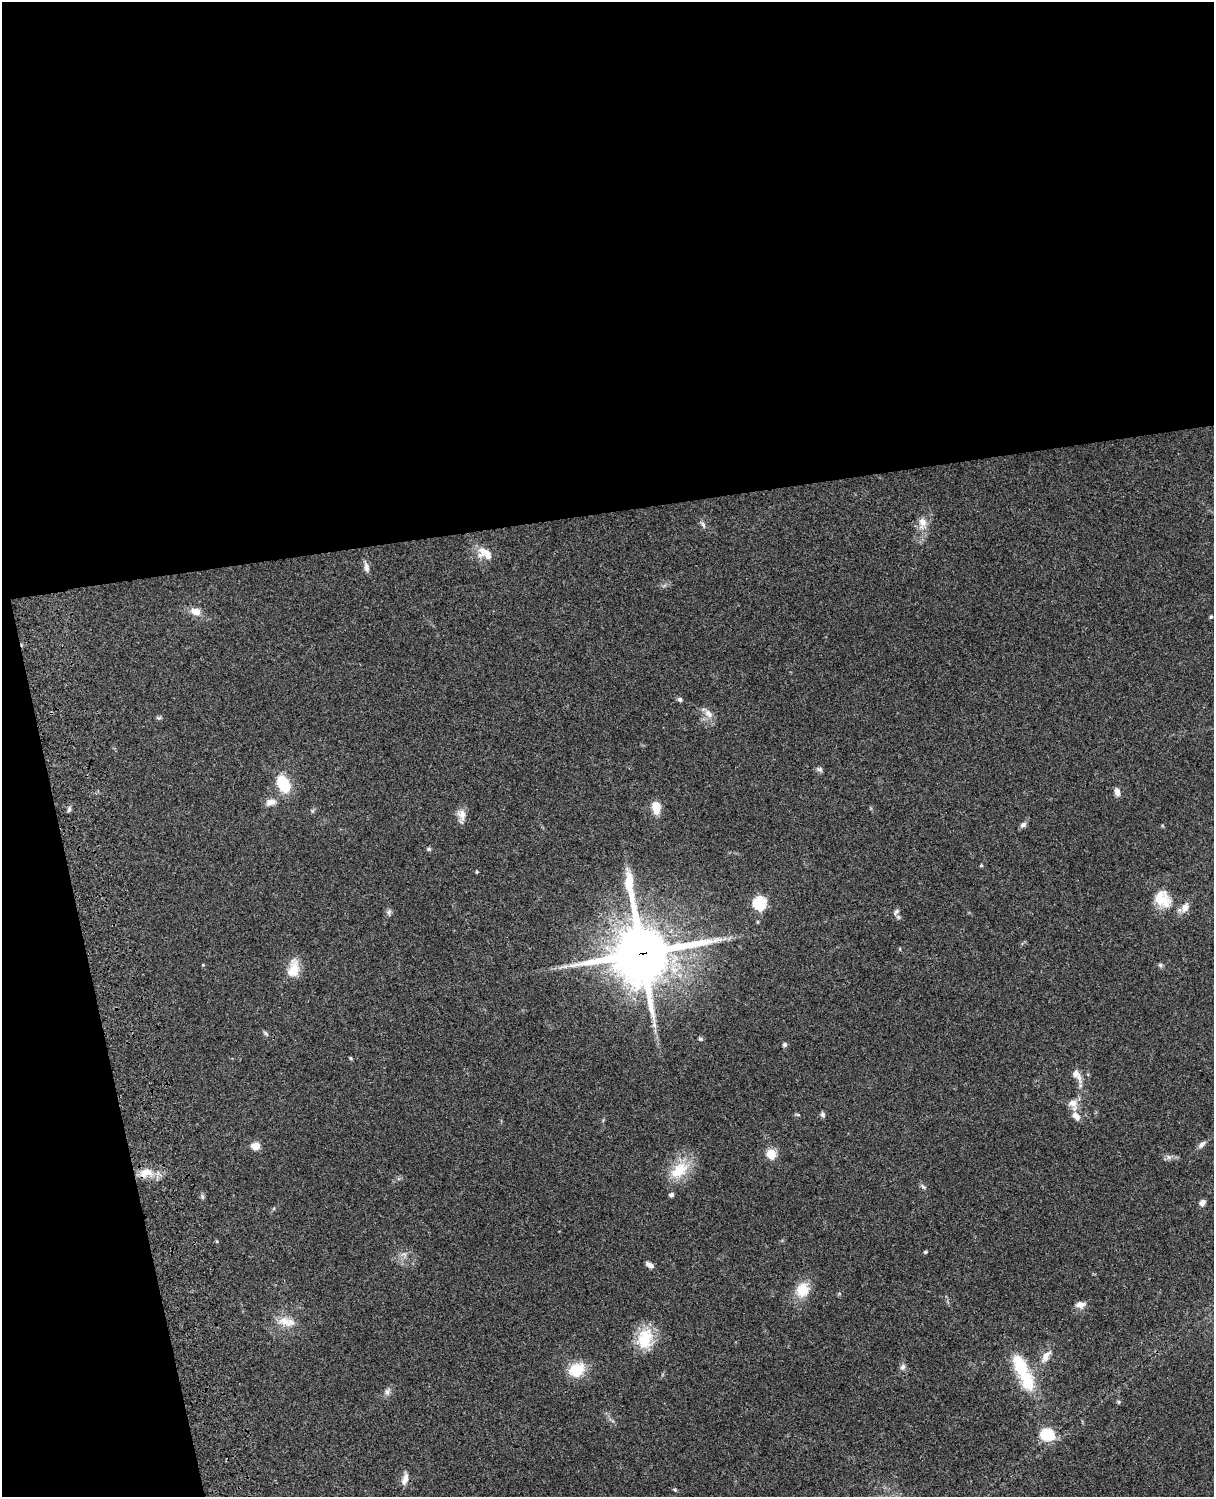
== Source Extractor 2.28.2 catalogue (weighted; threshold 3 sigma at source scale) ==
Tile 1 of 4 x 3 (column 1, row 1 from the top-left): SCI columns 121-1332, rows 3267-4761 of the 5086 x 4925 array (HDU 1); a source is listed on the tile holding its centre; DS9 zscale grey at full resolution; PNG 1216 x 1499 px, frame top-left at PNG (2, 2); no overlay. Shown black and unused: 39% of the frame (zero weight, under 3 of 4 exposures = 6% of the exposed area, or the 3 px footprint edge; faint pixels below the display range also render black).
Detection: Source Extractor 2.28.2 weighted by HDU 2 'WHT'; one run over the whole footprint, this tile lists its part. Background 0.0759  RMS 0.0057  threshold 0.0258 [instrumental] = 3 sigma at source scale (4.5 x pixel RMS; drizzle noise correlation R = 1.50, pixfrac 1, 0.05/0.05 arcsec/px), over >= 5 px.
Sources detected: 66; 1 inside a brighter object's white glare — not listed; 2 inside a brighter listed object's ellipse — not listed separately; the other 63 listed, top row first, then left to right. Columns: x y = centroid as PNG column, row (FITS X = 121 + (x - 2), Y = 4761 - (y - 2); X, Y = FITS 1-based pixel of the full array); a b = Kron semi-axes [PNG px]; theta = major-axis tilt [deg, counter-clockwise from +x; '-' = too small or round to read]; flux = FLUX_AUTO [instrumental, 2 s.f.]
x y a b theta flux
923 522 12 10 -88 4.8
703 525 10 5 -65 1.4
483 551 17 12 45 6.4
366 567 13 7 -78 2.5
196 612 13 9 -22 4.9
1211 617 4 3 - 0.8
680 699 6 5 - 1.3
708 713 14 8 -44 4
159 718 7 4 1 0.89
820 769 8 7 - 1.5
283 784 13 8 -63 26
1117 792 9 6 -78 3
271 802 13 8 14 3.6
656 807 15 10 -82 7.1
69 809 8 5 74 1.2
462 815 18 9 -84 4.3
1023 825 8 6 34 1.8
429 849 5 4 - 1.1
981 865 4 4 - 0.56
477 872 4 4 - 0.63
1163 899 26 21 -56 14
759 903 6 6 - 70
389 912 8 6 88 1.5
896 912 9 6 45 1.7
758 922 4 4 - 0.61
641 953 23 21 -84 3300
203 965 4 3 - 0.5
1160 965 6 5 - 1
293 969 24 13 80 9.2
265 1033 8 4 -42 0.93
700 1039 6 4 -20 0.8
785 1045 5 5 - 1.4
351 1058 4 3 - 0.69
1077 1075 21 9 -55 5
1072 1103 15 11 -4 4.8
823 1115 7 5 -72 1.3
1076 1116 14 8 -51 4.3
1202 1144 12 6 39 2.1
255 1146 10 8 -1 4.6
771 1153 5 5 - 33
1169 1157 7 6 - 1.6
679 1170 31 18 38 16
146 1173 20 11 17 8.5
923 1187 8 5 -53 1.2
671 1195 4 4 - 1.8
202 1196 7 5 -79 1
1202 1203 6 5 - 2.7
925 1252 5 4 - 0.68
404 1254 10 3 -11 1.3
649 1265 10 5 -33 2.4
802 1290 14 12 70 13
1080 1305 13 8 6 3.4
285 1322 21 12 -25 8.2
645 1339 28 20 78 18
1046 1356 18 8 56 5.3
903 1367 9 7 69 1.9
577 1370 15 12 29 17
1027 1380 32 16 -75 23
387 1392 10 7 81 2.1
1119 1402 6 4 -1 0.84
1047 1434 19 16 -18 12
405 1479 15 6 75 3.9
675 1490 5 4 - 0.66
Overlapping masked pixels (flux is a lower limit): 1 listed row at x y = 641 953